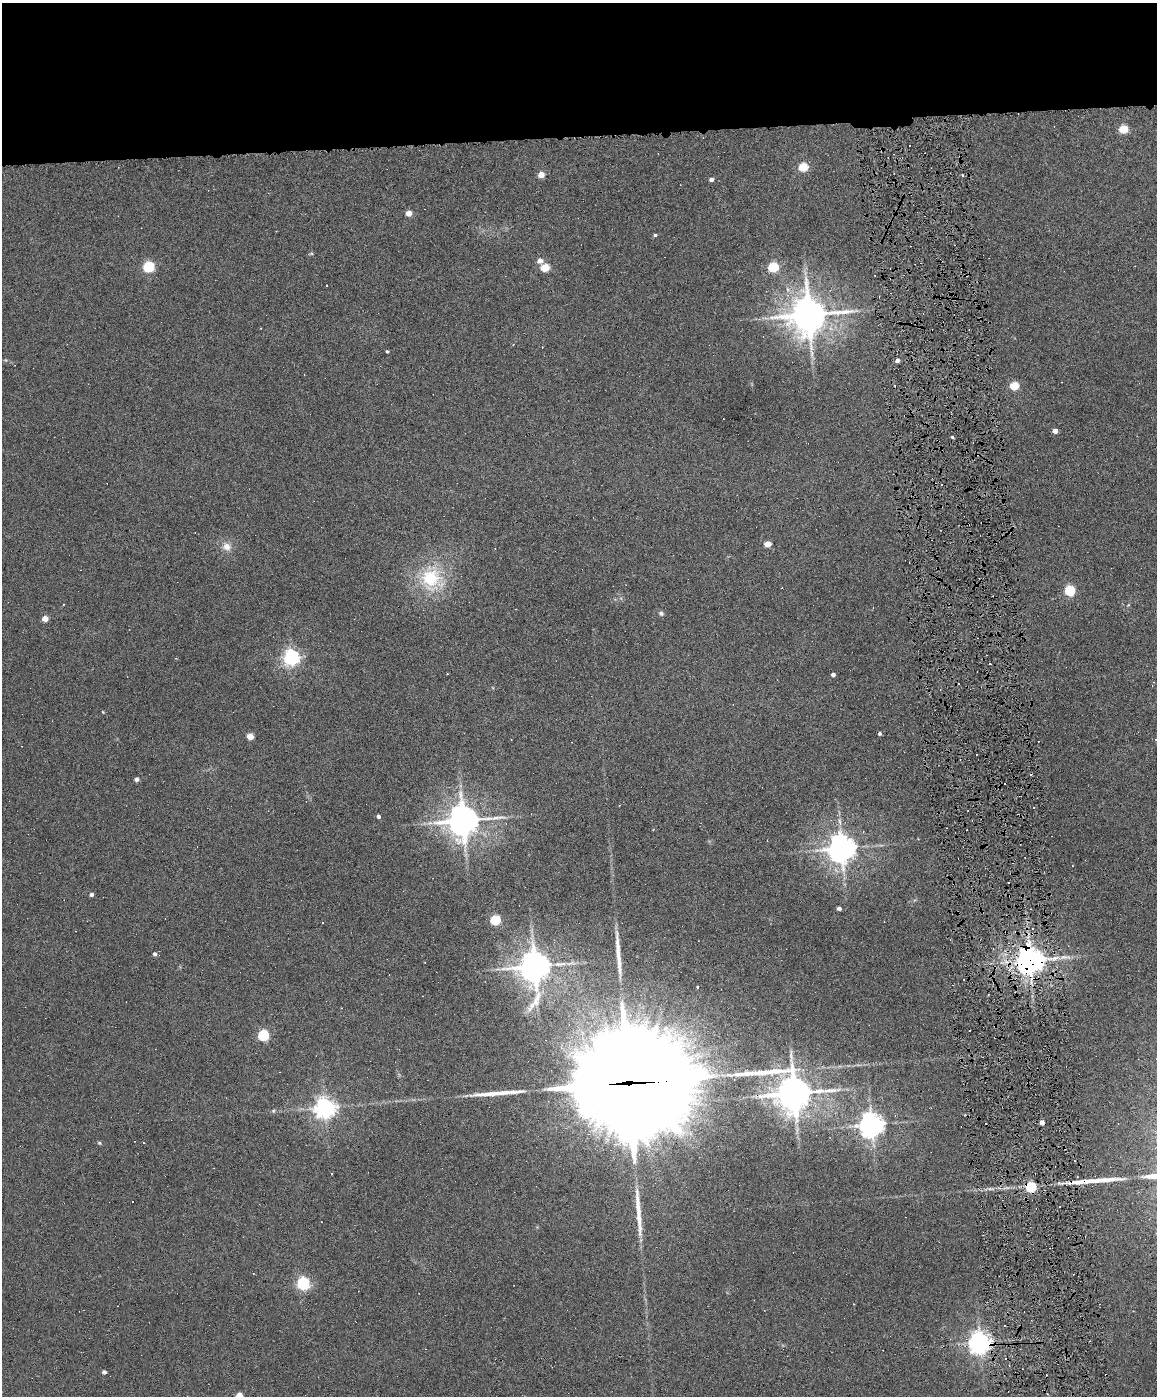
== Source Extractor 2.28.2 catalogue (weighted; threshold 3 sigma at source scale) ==
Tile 2 of 4 x 3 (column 2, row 1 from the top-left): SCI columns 1157-2311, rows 3025-4418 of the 4622 x 4551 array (HDU 1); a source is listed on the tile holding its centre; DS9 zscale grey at full resolution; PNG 1159 x 1398 px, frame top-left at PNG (2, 3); no overlay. Shown black and unused: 10% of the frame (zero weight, under 6 of 12 exposures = <1% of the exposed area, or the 3 px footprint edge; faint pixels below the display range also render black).
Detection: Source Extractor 2.28.2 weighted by HDU 2 'WHT'; one run over the whole footprint, this tile lists its part. Background 0.0669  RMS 0.0034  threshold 0.0138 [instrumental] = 3 sigma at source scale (4.09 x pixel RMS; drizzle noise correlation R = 1.36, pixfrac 0.8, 0.05/0.05 arcsec/px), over >= 5 px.
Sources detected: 106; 39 cosmic-ray / hot-pixel residue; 5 long thin detections or spike segments (spike, bleed or trail) — not listed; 1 inside a brighter listed object's ellipse — not listed separately; the other 61 listed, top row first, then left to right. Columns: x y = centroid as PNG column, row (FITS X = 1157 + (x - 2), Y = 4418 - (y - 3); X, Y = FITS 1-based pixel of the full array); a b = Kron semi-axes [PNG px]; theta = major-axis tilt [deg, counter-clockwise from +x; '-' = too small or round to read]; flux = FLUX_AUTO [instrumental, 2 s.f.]
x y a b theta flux
1124 129 5 5 - 13
803 167 5 5 - 15
541 175 5 4 - 4.1
962 175 4 2 - 0.27
711 179 4 4 - 1.2
409 213 4 4 - 3.3
655 235 4 3 - 0.51
540 261 5 5 - 2
149 267 5 5 - 30
773 267 5 5 - 23
545 268 5 5 - 10
787 289 6 5 - 0.78
809 315 12 11 - 750
387 351 4 3 - 0.37
898 361 4 4 - 1.1
1014 386 5 5 - 13
1055 431 4 4 - 1.9
952 437 3 3 - 0.39
768 544 5 4 - 5.1
227 546 10 9 - 2.5
431 579 29 27 -36 18
1070 591 5 5 - 24
661 613 6 5 - 0.67
45 619 5 4 - 3.5
291 657 6 6 - 110
833 675 4 3 - 0.92
103 712 4 3 - 0.25
880 733 4 4 - 0.58
250 736 5 4 - 4.9
1156 740 3 3 - 0.28
137 779 4 4 - 1.2
378 816 4 4 - 0.69
463 821 9 9 - 600
842 848 8 8 - 460
1008 882 2 2 - 0.29
91 895 4 4 - 0.97
839 909 4 3 - 1
495 920 5 5 - 23
1033 929 4 3 - 0.62
155 954 5 4 - 0.83
1030 960 8 8 - 440
534 966 11 9 90 550
698 987 3 3 - 0.48
263 1035 5 5 - 26
629 1083 40 35 -11 9600
794 1093 16 11 -26 730
325 1108 7 7 - 190
273 1111 5 4 - 0.4
1042 1122 4 4 - 2.2
871 1125 7 7 - 310
99 1143 5 4 - 0.36
144 1143 3 2 - 0.2
331 1174 3 2 - 0.32
1059 1182 4 3 - 0.81
1031 1187 5 5 - 26
1028 1232 3 2 - 0.3
303 1283 6 5 - 53
854 1304 2 2 - 0.24
980 1342 7 7 - 240
104 1372 4 4 - 1
239 1396 6 5 - 8.8
Overlapping masked pixels (flux is a lower limit): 6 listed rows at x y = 1030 960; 629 1083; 794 1093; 1031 1187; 1028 1232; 980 1342
Isophote crosses this tile's border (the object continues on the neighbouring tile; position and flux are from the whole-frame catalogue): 2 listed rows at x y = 1156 740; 239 1396